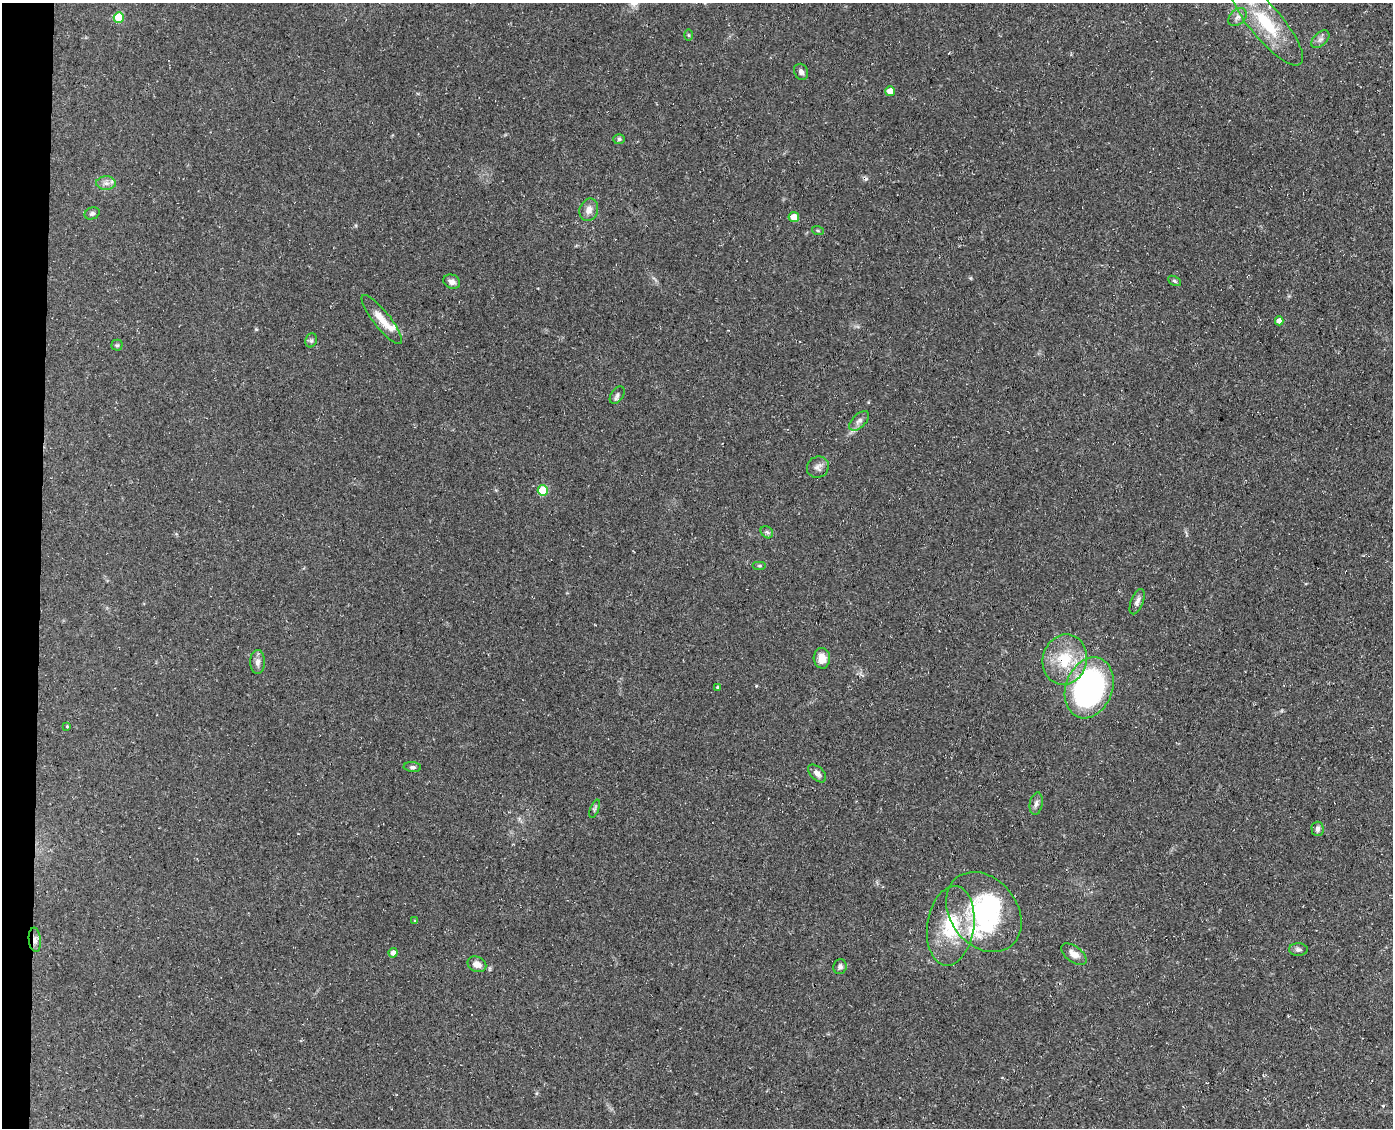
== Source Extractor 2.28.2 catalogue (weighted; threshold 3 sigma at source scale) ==
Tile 4 of 3 x 4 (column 1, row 2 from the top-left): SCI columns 286-1676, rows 2251-3376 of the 4597 x 4502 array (HDU 1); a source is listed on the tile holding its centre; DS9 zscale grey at full resolution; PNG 1395 x 1130 px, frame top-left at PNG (2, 3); each listed source drawn as its Kron ellipse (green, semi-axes under 4 px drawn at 4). Shown black and unused: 3% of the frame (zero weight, under 3 of 4 exposures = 4% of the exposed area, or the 3 px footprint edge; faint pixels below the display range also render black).
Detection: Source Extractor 2.28.2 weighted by HDU 2 'WHT'; one run over the whole footprint, this tile lists its part. Background 0.15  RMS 0.0077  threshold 0.0346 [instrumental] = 3 sigma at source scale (4.5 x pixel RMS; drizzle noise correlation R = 1.50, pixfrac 1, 0.05/0.05 arcsec/px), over >= 5 px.
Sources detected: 50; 2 inside a brighter object's white glare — neither listed nor drawn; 2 inside a brighter listed object's ellipse — not listed separately; the other 46 listed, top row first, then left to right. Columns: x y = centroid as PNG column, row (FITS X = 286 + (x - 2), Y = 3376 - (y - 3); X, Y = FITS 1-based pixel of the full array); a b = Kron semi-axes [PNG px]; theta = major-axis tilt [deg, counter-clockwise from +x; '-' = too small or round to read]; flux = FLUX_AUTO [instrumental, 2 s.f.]
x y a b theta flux
119 17 5 5 - 26
1238 17 10 7 42 3.4
1266 23 53 16 -50 43
689 35 6 4 -88 0.8
1320 39 11 6 44 3
801 72 8 6 -61 2.7
890 91 5 5 - 7.9
619 139 6 5 - 1.5
106 183 10 6 0 3.7
589 210 11 9 70 5.2
92 213 8 6 22 2
794 217 5 5 - 9.3
818 231 6 4 -19 0.9
1174 281 7 4 -28 1.2
452 282 8 7 - 3.6
382 319 30 8 -51 11
1279 321 4 4 - 3.8
311 340 7 5 69 1.4
117 345 5 5 - 1.2
617 395 10 6 55 2.3
859 421 12 6 44 3.6
818 467 11 10 - 4
543 491 5 5 - 25
767 532 7 5 -42 1.6
760 566 7 3 0 1.1
1137 602 13 6 68 3.4
822 658 10 8 -85 7.8
1065 660 25 22 74 29
258 662 12 7 89 3.8
718 687 4 3 - 0.88
1089 688 31 23 69 180
67 726 4 3 - 0.71
412 767 9 5 -5 1.7
817 773 11 6 -44 3.7
1036 804 11 6 80 2.9
595 809 9 3 69 1.3
1317 829 7 6 - 2.2
984 912 44 33 -52 82
415 921 4 4 - 1.1
951 926 40 23 82 44
35 940 12 6 -84 3.7
1298 949 9 6 -1 2.4
393 953 5 4 - 3.5
1074 954 15 8 -37 6
477 964 10 7 -24 5.2
840 967 7 6 - 2.3
Overlapping masked pixels (flux is a lower limit): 1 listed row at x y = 35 940
Isophote crosses this tile's border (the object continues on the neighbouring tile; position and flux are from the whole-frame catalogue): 1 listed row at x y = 1266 23